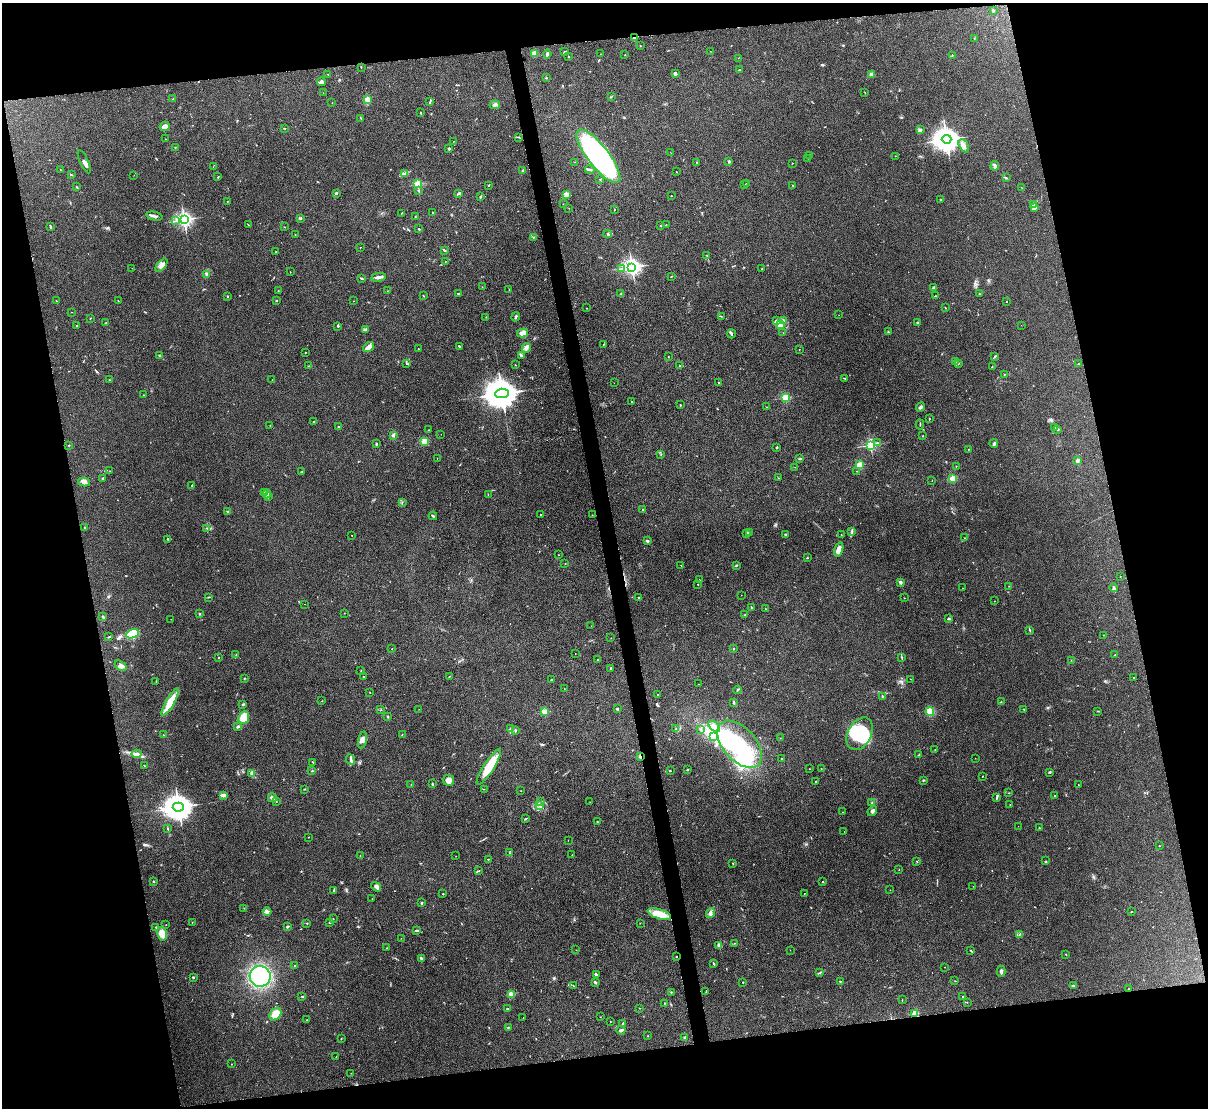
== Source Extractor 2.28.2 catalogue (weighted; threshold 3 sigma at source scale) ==
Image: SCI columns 9-4829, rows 138-4561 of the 4836 x 4812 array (HDU 1 of 3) = the unmasked area's bounding box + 8 px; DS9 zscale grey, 4 x 4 block average (1 PNG px = mean of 4 x 4 image px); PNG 1210 x 1110 px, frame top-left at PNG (2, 3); each listed source drawn as its Kron ellipse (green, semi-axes under 4 px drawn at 4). Shown black and unused: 24% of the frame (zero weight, under 3 of 4 exposures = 1% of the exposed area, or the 3 px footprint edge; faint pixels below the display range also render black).
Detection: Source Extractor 2.28.2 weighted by HDU 2 'WHT'. Background 0.349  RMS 0.01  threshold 0.045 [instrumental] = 3 sigma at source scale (4.5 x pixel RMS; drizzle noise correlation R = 1.50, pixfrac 1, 0.05/0.05 arcsec/px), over >= 5 px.
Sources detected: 496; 1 too faint to see at this stretch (4 x 4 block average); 8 inside a brighter object's white glare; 3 cosmic-ray / hot-pixel residue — neither listed nor drawn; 15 coinciding with a brighter row at this scale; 10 inside a brighter listed object's ellipse — not listed separately; the other 459 listed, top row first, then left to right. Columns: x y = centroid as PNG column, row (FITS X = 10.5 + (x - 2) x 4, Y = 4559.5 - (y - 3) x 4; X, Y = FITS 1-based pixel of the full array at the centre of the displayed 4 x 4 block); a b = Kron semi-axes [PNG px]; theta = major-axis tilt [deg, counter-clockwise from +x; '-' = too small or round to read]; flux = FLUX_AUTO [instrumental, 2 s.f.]
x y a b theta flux
993 10 2 2 - 25
634 38 2 2 - 19
974 39 2 2 - 2.5
640 46 2 2 - 6.2
710 51 2 2 - 1.1
565 52 3 2 - 7.5
534 53 4 3 - 32
547 54 4 2 - 18
600 54 2 2 - 0.9
625 55 2 2 - 2.1
952 55 2 2 - 3
568 57 2 2 - 3.1
738 58 2 2 - 1.1
361 67 2 2 - 3
740 69 2 2 - 2.5
676 73 3 2 - 8.8
871 74 3 3 - 12
328 75 2 2 - 2.1
546 78 2 2 - 4.1
321 82 4 3 - 20
865 92 3 2 - 2
323 93 2 2 - 0.86
612 96 2 2 - 1.6
173 99 2 2 - 4
367 100 2 2 - 69
430 102 2 2 - 4.1
332 103 2 2 - 1.5
495 105 5 3 - 13
420 112 2 2 - 3.5
361 118 2 2 - 2.2
165 126 5 4 - 30
285 128 2 2 - 3.3
921 130 3 2 - 5.1
518 137 3 2 - 3.8
165 139 2 2 - 3.8
947 139 5 4 - 7200
454 141 2 2 - 1.2
964 146 7 4 -61 27
175 147 2 2 - 2.2
449 148 2 2 - 28
671 153 2 2 - 1.5
598 156 33 10 -52 1700
810 156 3 2 - 3.2
895 156 2 2 - 1.6
808 158 2 2 - 1.1
729 161 2 2 - 28
84 162 12 3 -66 22
575 162 2 2 - 1.7
697 163 2 2 - 2.5
792 163 2 2 - 1.8
995 166 5 3 - 12
213 167 2 2 - 1.5
60 170 2 2 - 2.7
523 170 2 2 - 3.6
590 170 5 2 - 8
676 172 2 2 - 1.6
404 173 4 2 - 8.9
71 174 3 2 - 3
134 175 2 2 - 0.93
218 177 3 2 - 4.3
1006 178 4 2 - 5.2
600 179 2 2 - 2
747 183 2 2 - 1.8
418 184 2 2 - 440
489 185 2 2 - 4.2
745 185 2 2 - 1.5
792 185 2 2 - 2.6
77 187 2 2 - 3.1
1022 188 2 2 - 1.5
419 190 2 2 - 7.6
336 193 3 2 - 6.6
458 193 4 2 - 7.3
566 195 4 3 - 15
671 196 2 2 - 3.1
481 197 3 2 - 4.7
941 199 2 2 - 2.3
227 201 2 2 - 1.5
563 204 2 2 - 1.3
1034 205 3 2 - 5.3
569 208 2 2 - 1.5
1034 208 3 3 - 21
614 209 2 2 - 1.9
402 213 4 2 - 2.2
433 213 2 2 - 2.8
154 216 8 2 -12 15
415 217 2 2 - 3
300 218 3 2 - 5.6
184 219 2 2 - 2100
175 221 2 2 - 2.5
249 225 2 2 - 1.4
661 225 2 2 - 6.3
666 225 2 2 - 1.8
50 226 4 2 - 8.8
284 227 2 2 - 1.4
419 229 2 2 - 5.4
295 234 2 2 - 1.5
607 234 4 3 - 11
533 237 2 2 - 3
360 247 2 2 - 1.4
445 250 3 2 - 4.1
276 251 2 2 - 1.9
707 255 2 2 - 2.3
445 261 2 2 - 1.9
162 265 8 3 50 24
632 267 3 2 - 2800
132 268 2 2 - 2.1
762 268 2 2 - 1.7
622 269 2 2 - 2.4
290 272 2 2 - 1.4
207 274 3 2 - 5.7
671 276 2 2 - 2.6
378 277 7 2 9 23
361 278 3 2 - 9
482 287 2 2 - 1.4
934 288 3 3 - 17
278 290 2 2 - 2.2
509 290 3 2 - 2.6
387 291 2 2 - 2
621 293 2 2 - 2.6
458 294 3 2 - 9.5
979 294 2 2 - 3.7
227 296 3 2 - 3.3
423 296 2 2 - 3.6
935 296 2 2 - 2.8
118 300 2 2 - 1.5
56 301 2 2 - 2.3
277 301 2 2 - 2.6
353 301 2 2 - 1.2
1007 301 2 2 - 2.6
587 308 2 2 - 1.6
945 308 2 2 - 2.3
72 312 2 2 - 1.3
839 315 2 2 - 0.85
721 316 2 2 - 2.9
486 317 2 2 - 2
516 317 5 2 - 5.4
90 318 2 2 - 2.6
776 320 3 2 - 5.8
784 320 2 2 - 2.3
106 323 2 2 - 2.8
918 323 3 2 - 14
781 325 2 2 - 8.5
1021 325 2 2 - 0.74
77 326 2 2 - 11
338 326 3 2 - 5.7
365 330 3 2 - 18
888 332 2 2 - 3.5
522 333 5 4 - 49
783 333 2 2 - 0.92
731 334 4 2 - 7.7
603 345 2 2 - 1.7
459 346 2 2 - 5.6
369 347 6 3 35 38
526 348 5 2 - 12
418 349 2 2 - 3.7
799 349 2 2 - 3.2
305 352 2 2 - 2.1
521 355 2 2 - 5.4
159 356 2 2 - 3.3
995 356 3 2 - 4.9
668 357 2 2 - 2.4
955 362 3 2 - 5.1
958 363 3 2 - 4.3
406 364 2 2 - 2.8
1079 364 3 2 - 4
515 365 2 2 - 2.7
680 365 3 2 - 4.3
308 366 2 2 - 2.3
992 366 2 2 - 2.3
1004 374 2 2 - 3.9
845 378 2 2 - 1.5
109 380 2 2 - 1.5
272 380 2 2 - 1
719 382 2 2 - 5.7
614 383 2 2 - 0.81
502 393 7 4 3 17000
143 395 2 2 - 2.5
786 398 2 2 - 470
632 402 3 2 - 6.5
680 405 2 2 - 5.7
767 407 2 2 - 1.4
921 407 5 3 - 15
929 419 2 2 - 3.7
314 422 3 2 - 3.5
920 424 5 2 - 3.5
270 425 2 2 - 1.2
339 427 2 2 - 9.4
1054 428 3 2 - 2.8
428 430 2 2 - 2.4
1057 430 2 2 - 2.3
441 434 2 2 - 0.72
393 435 3 3 - 10
923 436 2 2 - 2.3
424 441 3 2 - 62
877 443 4 2 - 6.9
994 443 4 2 - 8.6
376 444 3 2 - 4.4
69 445 2 2 - 2.8
870 445 2 2 - 940
776 448 2 2 - 4.1
969 449 2 2 - 2.1
661 454 2 2 - 2.2
437 458 2 2 - 1.4
799 459 2 2 - 2.3
1077 461 2 2 - 83
860 465 2 2 - 290
956 466 2 2 - 1.8
795 467 2 2 - 1.2
110 471 2 2 - 1.8
857 471 2 2 - 1.5
302 472 2 2 - 2.6
103 478 3 2 - 3.6
778 478 2 2 - 2.4
953 478 2 2 - 260
932 480 2 2 - 2.3
84 482 6 3 -12 17
192 485 3 2 - 3.7
264 492 4 2 - 3.4
267 494 4 3 - 10
488 495 2 2 - 2
269 497 2 2 - 3
402 502 2 2 - 2.1
642 509 2 2 - 4.4
228 512 4 2 - 6.7
541 515 2 2 - 4.7
592 515 2 2 - 1.5
433 516 4 2 - 5.9
85 528 3 2 - 5.5
207 528 3 2 - 3.9
851 532 3 2 - 6.2
749 533 2 2 - 3.3
747 534 2 2 - 5.2
352 535 2 2 - 1.7
785 535 3 2 - 11
841 535 2 2 - 2.3
965 538 2 2 - 1.8
168 539 3 2 - 4.4
647 541 2 2 - 51
839 549 7 4 73 39
559 555 2 2 - 1.5
807 558 2 2 - 2.8
565 563 2 2 - 1.9
736 565 2 2 - 6.3
681 566 3 2 - 2.8
1120 576 2 2 - 4
699 580 2 2 - 2.3
900 582 2 2 - 54
698 584 2 2 - 2.9
1009 586 3 2 - 2.6
963 588 2 2 - 1.3
1114 588 4 2 - 10
741 595 2 2 - 0.86
208 597 2 2 - 3.1
639 598 3 2 - 4.3
904 598 2 2 - 1.5
995 601 2 2 - 1
304 604 2 2 - 0.87
751 607 2 2 - 3.6
765 608 2 2 - 2.6
344 613 2 2 - 1.4
199 614 2 2 - 8.8
745 615 2 2 - 2.2
103 616 2 2 - 6.3
171 619 2 2 - 1
949 619 3 2 - 7.1
591 626 2 2 - 0.94
1030 630 3 2 - 4.4
132 634 6 4 20 240
1103 635 2 2 - 1.8
109 637 3 2 - 5.2
611 638 2 2 - 1.7
392 649 2 2 - 1.9
733 649 2 2 - 2.4
575 653 2 2 - 2.1
236 655 2 2 - 2.9
1115 655 3 2 - 5
218 658 2 2 - 3.1
902 658 2 2 - 2.8
598 660 2 2 - 15
1071 660 2 2 - 1.4
120 666 6 3 -36 24
611 668 3 2 - 7.2
361 670 2 2 - 2.9
363 677 2 2 - 3.2
449 677 2 2 - 2
244 678 2 2 - 2.5
1134 678 2 2 - 1.6
910 679 2 2 - 0.99
551 680 2 2 - 21
156 681 2 2 - 2
698 684 2 2 - 1.7
564 688 2 2 - 1.3
738 690 4 2 - 5
370 693 2 2 - 1.9
658 695 2 2 - 4.1
882 697 3 2 - 6.4
322 701 2 2 - 2
170 702 16 4 59 120
1001 702 2 2 - 1.9
734 703 3 2 - 7.1
243 704 3 2 - 5.1
419 709 2 2 - 1.1
617 709 3 2 - 6.3
1024 709 2 2 - 4
381 710 2 2 - 2.2
1098 711 3 2 - 3.3
544 712 2 2 - 260
930 712 4 4 - 88
388 716 3 2 - 4.5
244 717 6 5 - 100
714 726 7 4 -44 32
238 727 3 2 - 7.1
511 728 3 2 - 8.4
676 729 2 2 - 2.4
700 729 2 2 - 3.1
515 731 3 2 - 8.1
402 734 2 2 - 2
860 734 17 11 62 280
164 735 2 2 - 2
714 736 3 3 - 13
780 738 2 2 - 1.2
363 740 9 4 78 38
740 744 28 16 -48 390
935 750 2 2 - 1.1
137 754 5 3 - 15
919 754 4 2 - 3.4
640 756 2 2 - 68
782 758 2 2 - 3
975 758 2 2 - 1
351 760 6 3 -65 12
313 762 2 2 - 4
144 765 2 2 - 3.2
489 767 21 5 57 130
809 769 2 2 - 1.2
821 769 2 2 - 2
688 770 3 2 - 4.1
312 771 2 2 - 2.7
670 771 3 2 - 3.6
1050 772 3 2 - 4.2
252 774 3 2 - 8.3
982 776 2 2 - 2.3
448 780 6 5 - 39
923 780 2 2 - 4.7
815 782 2 2 - 2.9
411 784 2 2 - 1.3
432 784 3 2 - 4.8
1078 785 2 2 - 2.2
304 789 3 2 - 3
484 789 2 2 - 2
521 791 2 2 - 1.6
1009 793 2 2 - 2.7
223 795 3 2 - 34
1054 795 2 2 - 4.6
997 797 3 2 - 6.9
272 798 4 2 - 25
276 802 2 2 - 1.9
540 802 2 2 - 2.7
590 802 2 2 - 1
872 803 2 2 - 2.1
1010 804 2 2 - 2.2
540 805 2 2 - 5.7
178 807 5 4 - 8900
872 811 5 3 - 16
843 812 2 2 - 1.6
526 818 2 2 - 3.4
597 822 2 2 - 1.4
1018 826 2 2 - 0.73
168 828 3 2 - 3.4
1039 828 2 2 - 8.9
844 832 2 2 - 1.4
308 837 2 2 - 2.2
568 840 2 2 - 1.4
1160 846 2 2 - 1.9
509 853 2 2 - 2.2
572 855 2 2 - 1
360 856 2 2 - 2.3
456 856 2 2 - 0.97
489 859 2 2 - 2.9
917 861 2 2 - 3
1045 861 2 2 - 3.2
733 863 2 2 - 3.2
899 869 2 2 - 1.2
479 871 3 2 - 3.3
153 881 3 2 - 4.3
823 882 2 2 - 4.9
973 886 2 2 - 1.1
376 887 5 4 - 19
890 890 2 2 - 2.2
333 891 2 2 - 3.2
804 893 2 2 - 2.6
443 894 2 2 - 3.3
372 898 2 2 - 1.4
421 903 2 2 - 25
244 908 2 2 - 1.8
267 911 4 4 - 13
1131 912 2 2 - 2.2
710 913 5 2 - 12
659 914 12 5 -17 100
333 919 2 2 - 2.4
329 922 2 2 - 3.6
192 923 2 2 - 1.8
307 923 2 2 - 7.4
640 923 2 2 - 1.2
166 925 2 2 - 2
288 926 3 2 - 10
156 927 2 2 - 9.1
417 930 3 2 - 10
162 934 7 5 -77 56
1020 934 2 2 - 3.8
401 938 2 2 - 0.81
734 943 2 2 - 2.5
719 945 4 2 - 23
387 948 2 2 - 2.5
576 950 2 2 - 1.4
790 950 2 2 - 1.2
970 950 2 2 - 3.4
1066 954 2 2 - 2.7
677 956 2 2 - 2.6
421 958 3 2 - 9.9
713 963 3 2 - 4
295 965 2 2 - 2.2
945 967 2 2 - 2.9
1001 971 6 2 -89 13
820 973 2 2 - 2.4
596 974 4 2 - 7.7
260 976 10 10 - 430
193 977 2 2 - 28
840 981 2 2 - 3.2
955 981 2 2 - 2.4
595 982 3 2 - 7.8
743 982 2 2 - 4.1
573 986 2 2 - 1.9
1073 986 3 2 - 4.6
1129 989 3 2 - 3.9
671 992 2 2 - 9.3
706 992 2 2 - 1.3
511 994 4 3 - 14
302 996 2 2 - 2.5
962 997 2 2 - 2
902 1000 2 2 - 1.9
967 1002 2 2 - 2
665 1003 2 2 - 2.9
640 1008 2 2 - 2
507 1009 2 2 - 4.8
915 1013 2 2 - 270
275 1014 7 5 47 55
600 1017 2 2 - 1.5
523 1018 2 2 - 1.1
307 1020 2 2 - 2.1
610 1022 2 2 - 1.2
623 1023 2 2 - 5.9
508 1027 2 2 - 2.3
621 1030 4 2 - 20
648 1036 2 2 - 1.7
685 1037 2 2 - 5.7
341 1039 2 2 - 3.2
336 1057 2 2 - 1.9
232 1064 2 2 - 1.3
351 1073 2 2 - 1.4
Overlapping masked pixels (flux is a lower limit): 4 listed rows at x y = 634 38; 640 756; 677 956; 915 1013
Diffuse or blended objects may show on this block-average render without a row.